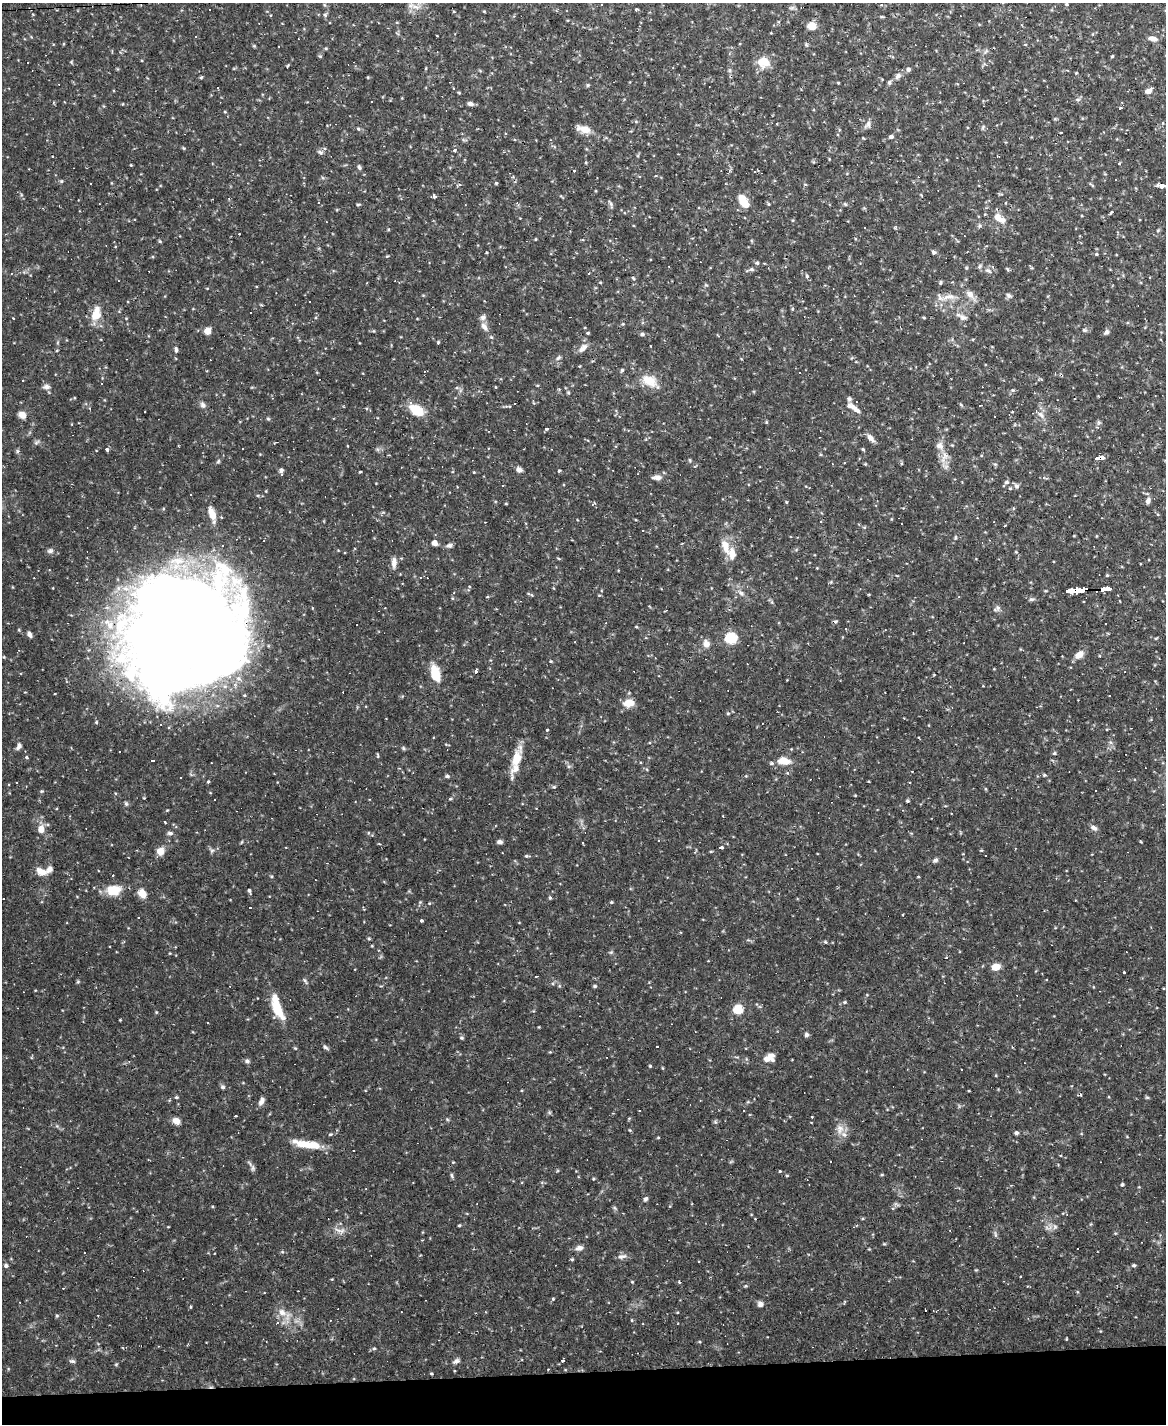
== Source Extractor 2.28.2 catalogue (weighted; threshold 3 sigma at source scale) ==
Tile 10 of 4 x 3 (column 2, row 3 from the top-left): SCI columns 1165-2328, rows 237-1658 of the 4655 x 4633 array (HDU 1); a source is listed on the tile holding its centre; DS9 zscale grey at full resolution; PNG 1168 x 1426 px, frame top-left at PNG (2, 3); no overlay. Shown black and unused: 4% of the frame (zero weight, under 2 of 3 exposures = <1% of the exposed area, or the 3 px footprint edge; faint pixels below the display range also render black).
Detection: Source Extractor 2.28.2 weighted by HDU 2 'WHT'; one run over the whole footprint, this tile lists its part. Background 0.123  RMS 0.0039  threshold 0.0176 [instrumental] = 3 sigma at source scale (4.5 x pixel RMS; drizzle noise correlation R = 1.50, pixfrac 1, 0.05/0.05 arcsec/px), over >= 5 px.
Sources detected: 360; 3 inside a brighter object's white glare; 73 cosmic-ray / hot-pixel residue — not listed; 11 inside a brighter listed object's ellipse — not listed separately; the other 273 listed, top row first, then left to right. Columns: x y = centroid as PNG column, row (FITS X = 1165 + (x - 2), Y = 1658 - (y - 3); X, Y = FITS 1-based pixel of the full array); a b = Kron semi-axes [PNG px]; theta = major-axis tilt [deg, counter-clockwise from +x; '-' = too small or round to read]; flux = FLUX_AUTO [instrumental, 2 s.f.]
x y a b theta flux
1066 4 4 3 - 0.44
881 5 4 4 - 0.42
416 7 11 5 -21 1.9
792 8 7 4 19 0.71
210 9 3 3 - 1.1
636 9 4 3 - 0.43
454 12 4 2 - 0.33
270 15 4 2 - 0.27
325 15 6 5 - 0.61
882 17 6 3 -8 0.44
812 26 5 5 - 11
1152 39 10 6 -15 2
1025 44 4 3 - 0.44
326 48 4 4 - 0.44
320 56 5 4 - 0.51
1112 56 4 3 - 0.42
763 62 16 13 -14 5.3
287 67 6 2 71 0.35
908 69 7 6 - 0.83
898 76 8 7 - 1.3
201 77 5 4 - 0.44
889 82 6 5 - 0.66
588 85 5 5 - 0.46
453 89 4 3 - 0.41
1148 91 9 5 19 1.6
1078 99 6 4 18 0.63
122 104 4 3 - 0.27
471 104 7 5 -15 1.2
1120 108 4 3 - 3.5
868 124 10 6 69 1.4
358 129 5 4 - 0.5
584 129 20 8 -15 3.6
891 136 5 5 - 0.9
455 150 5 4 - 0.61
320 152 8 5 -26 0.88
1119 164 3 3 - 1.2
131 165 4 3 - 0.28
359 167 7 4 -74 0.71
575 171 3 3 - 1.2
61 181 5 4 - 0.51
496 183 4 3 - 0.41
1162 185 5 4 - 3
434 196 4 3 - 3.2
743 202 16 9 -59 5.7
318 203 3 3 - 1.9
517 203 5 4 - 0.48
610 203 10 4 -54 0.73
358 204 6 3 9 0.44
769 204 5 3 - 0.37
845 204 5 4 - 0.54
1112 212 3 3 - 4.3
999 218 20 9 -34 4.5
326 221 3 2 - 0.28
389 229 3 3 - 0.41
705 229 4 2 - 0.3
1158 230 6 4 19 0.4
535 239 4 3 - 0.3
160 241 5 4 - 0.43
933 252 5 4 - 1.1
486 253 3 3 - 0.55
1096 254 4 4 - 0.44
757 263 5 4 - 0.53
993 266 4 4 - 0.53
751 269 7 5 19 0.83
1007 269 6 3 -69 0.44
989 271 11 5 -29 1.1
807 276 5 4 - 0.55
633 278 5 4 - 0.47
941 282 5 3 - 0.57
706 285 6 3 -17 0.41
970 294 12 9 -55 2.6
949 296 21 7 8 3.6
1009 296 8 6 -33 0.93
792 309 4 3 - 0.37
96 314 20 11 76 5.9
963 317 11 7 -20 1.6
924 318 5 3 - 0.35
13 319 3 3 - 0.6
484 327 11 6 -55 2
1084 330 6 5 - 0.68
207 331 5 4 - 7.2
1106 332 7 5 71 0.94
588 333 4 3 - 0.53
642 334 5 5 - 0.87
438 342 4 3 - 0.41
583 348 15 7 45 2.1
176 349 8 4 -88 0.87
558 358 9 4 45 0.8
622 370 5 4 - 0.53
649 381 22 14 -26 6.5
101 384 3 2 - 0.34
46 387 9 6 8 1.4
495 387 4 2 - 0.29
1013 390 5 5 - 0.59
568 393 5 3 - 0.41
203 405 9 6 -46 1.2
855 409 17 6 -41 2.4
417 410 13 8 -38 12
1012 411 3 2 - 0.39
22 415 8 7 - 2.4
1041 415 11 6 -48 1.8
268 419 6 4 -2 0.44
1098 423 7 4 71 0.74
547 428 4 3 - 1.5
871 438 12 6 -50 2
36 442 8 5 44 0.77
939 446 11 9 10 2.1
863 449 3 3 - 0.84
107 450 4 3 - 2.1
17 451 6 4 89 0.56
944 457 18 7 68 3.3
1097 458 6 3 13 33
1103 458 3 3 - 25
690 460 5 3 - 0.41
218 461 6 4 58 0.51
281 470 6 5 - 0.76
519 470 8 6 -18 1.3
559 471 4 4 - 0.39
360 472 3 3 - 0.59
474 472 4 3 - 0.27
282 475 4 3 - 0.84
657 477 13 6 0 1.8
1043 477 4 4 - 0.6
1006 482 6 5 - 0.89
1016 486 8 5 -27 0.95
1010 488 4 4 - 0.42
1148 500 9 6 74 1.5
506 504 4 3 - 0.27
592 504 4 3 - 0.75
212 514 19 7 -73 5
820 521 3 2 - 0.34
264 541 3 2 - 0.41
434 543 5 5 - 2.2
449 545 9 5 15 1.1
725 546 21 9 -71 4.8
50 551 8 6 10 1
394 563 15 6 88 2
618 570 3 2 - 0.38
1107 575 4 4 - 0.38
469 586 4 4 - 0.44
1105 589 10 4 4 53
1075 591 18 4 3 140
741 593 8 6 -32 1.3
959 597 4 2 - 0.26
1031 599 7 5 18 0.7
997 608 11 4 29 0.92
666 610 4 2 - 0.25
636 627 5 3 - 0.35
183 628 108 73 -5 510
885 630 3 2 - 0.25
29 634 7 5 -67 1.2
731 638 6 5 - 34
706 644 9 7 -75 2.5
1079 655 11 7 36 3.2
551 661 4 3 - 0.36
747 664 2 2 - 0.24
477 671 3 3 - 22
435 673 19 10 -75 7.6
629 703 8 6 11 7.9
728 713 5 4 - 0.47
96 722 5 4 - 0.42
546 729 3 3 - 0.86
19 746 10 6 64 1.2
403 748 5 5 - 0.51
1055 753 5 3 - 0.43
378 755 7 3 -79 0.41
27 757 4 3 - 0.81
517 759 20 11 79 6.9
153 761 4 3 - 8.9
783 761 12 7 -9 5.4
771 763 5 4 - 0.63
1044 775 5 4 - 0.46
447 776 5 4 - 0.73
208 781 4 3 - 0.52
910 783 3 2 - 0.39
554 787 5 4 - 0.45
41 791 5 4 - 0.46
450 799 5 3 - 0.4
214 800 2 2 - 0.37
907 801 4 3 - 0.52
126 804 7 5 -63 0.62
165 822 3 2 - 0.57
1094 828 9 6 -23 1.4
41 829 8 7 - 3.5
170 833 8 5 6 0.84
658 840 3 3 - 0.32
500 842 6 5 - 1.1
582 842 3 2 - 0.4
721 848 5 3 - 32
212 850 6 4 19 0.63
981 850 5 3 - 0.33
160 851 9 8 - 3.3
711 851 5 3 - 0.35
694 852 4 4 - 0.48
526 856 6 3 -10 0.52
935 860 7 5 37 0.86
327 863 3 2 - 0.31
41 871 13 7 -21 3.5
918 876 3 3 - 0.45
113 890 19 13 3 6.5
249 891 5 4 - 0.73
142 893 12 8 -52 3.4
550 898 4 4 - 0.47
611 902 4 3 - 0.45
250 908 4 3 - 13
421 921 3 3 - 0.58
825 942 5 4 - 0.49
996 967 6 5 - 6.1
1124 972 3 2 - 0.43
305 981 9 4 -63 0.68
78 982 6 4 1 0.43
595 986 5 4 - 0.61
867 995 4 3 - 0.28
845 1002 5 4 - 0.51
277 1007 31 10 -70 10
738 1010 6 5 - 20
156 1012 5 3 - 0.33
120 1020 3 3 - 0.28
208 1022 3 3 - 1
806 1035 5 5 - 0.95
462 1038 5 5 - 0.58
657 1046 3 2 - 0.32
325 1047 8 5 -40 0.78
771 1055 9 6 11 1.9
247 1061 7 5 -37 0.94
650 1066 4 3 - 0.39
223 1087 6 5 - 0.71
176 1097 5 4 - 0.43
1147 1097 6 4 0 0.41
261 1101 11 6 64 1.6
748 1102 5 3 - 0.38
639 1111 3 2 - 0.43
235 1116 3 2 - 0.47
812 1117 3 2 - 0.36
176 1121 8 7 - 2.6
840 1129 14 10 -89 3.4
630 1130 4 4 - 0.36
1016 1133 5 4 - 0.8
658 1137 5 3 - 0.31
307 1144 35 8 -10 8.7
354 1150 3 2 - 0.43
453 1162 3 3 - 0.3
831 1162 3 3 - 0.48
252 1167 14 5 -62 1.2
780 1171 4 3 - 0.43
452 1176 7 4 -72 0.62
1122 1185 5 4 - 0.51
645 1199 7 5 56 0.73
459 1225 3 3 - 0.39
1055 1227 7 6 - 1
338 1230 17 4 -24 1.6
995 1234 9 3 -77 0.69
579 1248 10 6 17 1.6
869 1249 4 3 - 0.28
622 1256 14 6 13 1.4
572 1259 5 4 - 0.45
1134 1265 5 4 - 0.62
6 1266 5 4 - 0.85
1020 1276 3 3 - 0.43
632 1282 4 4 - 0.33
746 1286 5 3 - 0.35
553 1299 4 4 - 0.51
760 1304 7 6 - 1.4
925 1311 3 3 - 0.8
282 1312 12 9 -47 3.3
57 1315 5 3 - 0.45
632 1320 4 4 - 0.4
374 1348 5 5 - 0.51
563 1360 4 3 - 10
72 1361 8 5 -9 0.73
456 1361 10 5 23 1.1
116 1364 5 4 - 0.39
431 1373 3 3 - 0.51
Overlapping masked pixels (flux is a lower limit): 4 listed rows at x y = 1097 458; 1105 589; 1075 591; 183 628